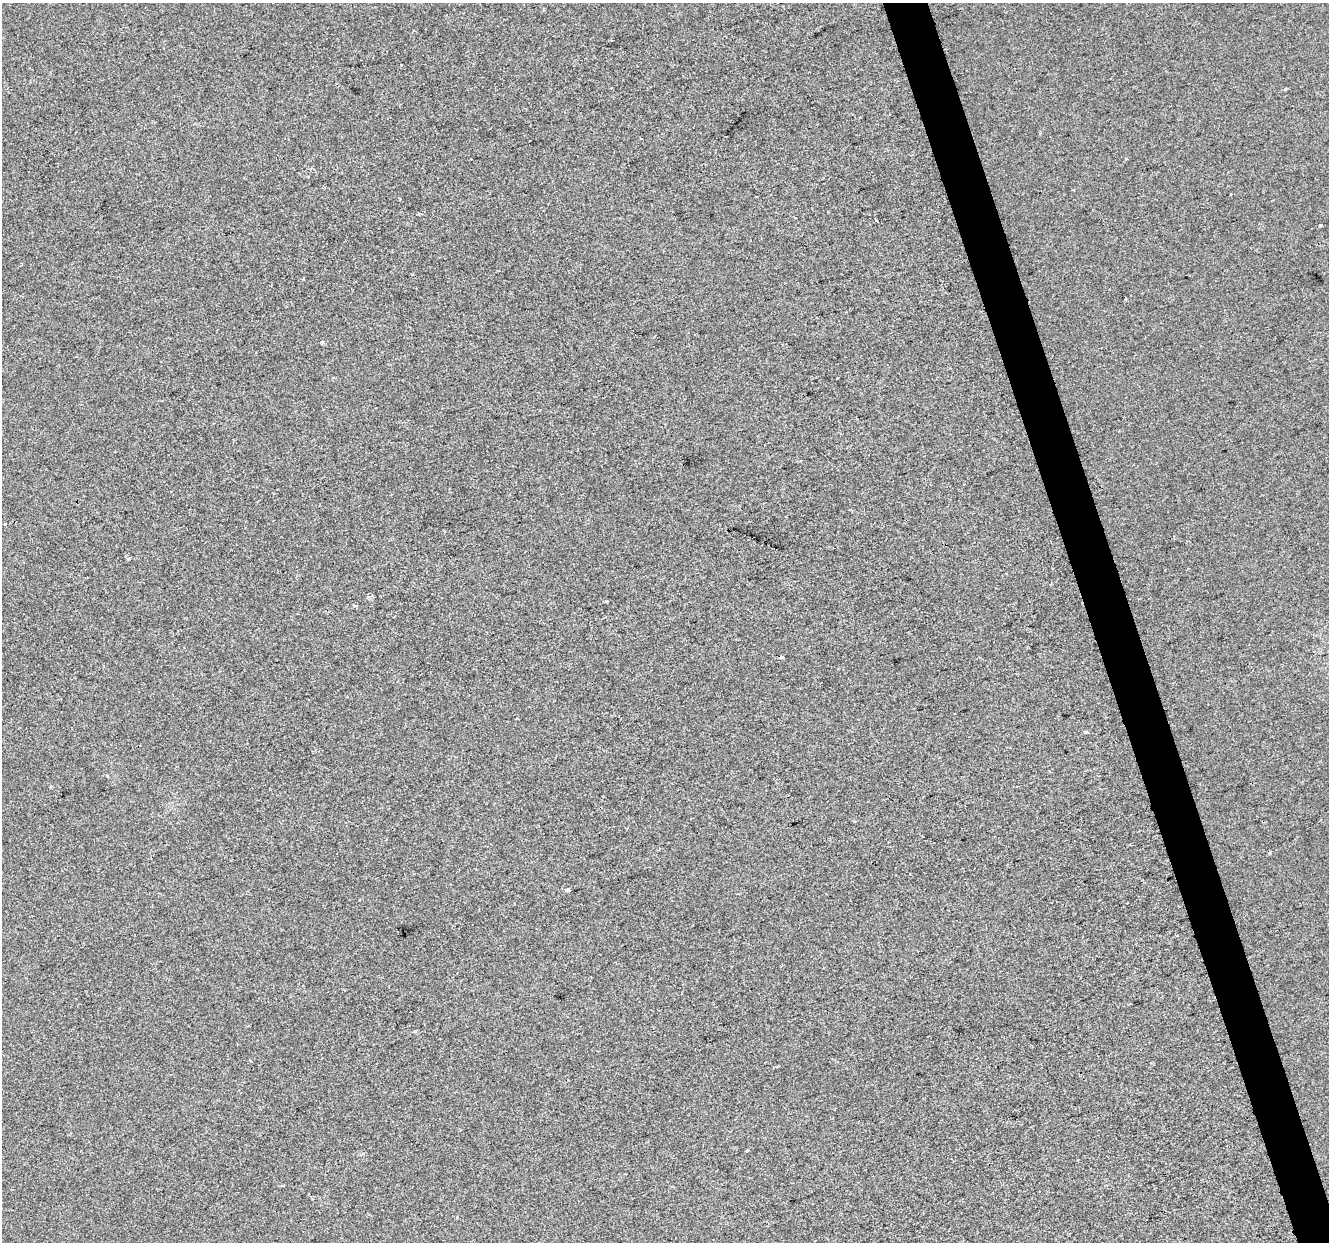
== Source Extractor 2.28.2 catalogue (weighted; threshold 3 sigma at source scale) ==
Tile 6 of 4 x 4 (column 2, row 2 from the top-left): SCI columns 1328-2654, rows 2588-3827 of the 5308 x 5123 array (HDU 1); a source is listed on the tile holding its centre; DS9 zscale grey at full resolution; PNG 1331 x 1244 px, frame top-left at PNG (2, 3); no overlay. Shown black and unused: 3% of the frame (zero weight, under 2 of 3 exposures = <1% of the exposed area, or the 3 px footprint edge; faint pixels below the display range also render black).
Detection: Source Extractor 2.28.2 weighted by HDU 2 'WHT'; one run over the whole footprint, this tile lists its part. Background -8.58e-04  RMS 0.0056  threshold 0.0252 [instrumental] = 3 sigma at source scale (4.5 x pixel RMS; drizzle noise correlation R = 1.50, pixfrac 1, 0.0396/0.0396 arcsec/px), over >= 5 px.
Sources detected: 15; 2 cosmic-ray / hot-pixel residue — not listed; the other 13 listed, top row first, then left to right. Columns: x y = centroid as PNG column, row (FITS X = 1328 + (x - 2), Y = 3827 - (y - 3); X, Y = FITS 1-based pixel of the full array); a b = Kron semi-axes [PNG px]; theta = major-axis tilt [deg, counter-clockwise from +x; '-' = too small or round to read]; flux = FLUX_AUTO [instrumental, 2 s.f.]
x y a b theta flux
401 65 3 3 - 3.3
611 88 3 2 - 0.42
1040 133 3 3 - 1.5
1126 159 3 3 - 1.9
419 214 4 3 - 0.7
876 221 3 3 - 1.7
1320 226 3 3 - 0.7
303 279 3 3 - 0.98
322 342 4 4 - 0.9
355 605 3 3 - 1.6
781 657 4 3 - 3.7
1086 732 3 3 - 4.9
568 890 4 3 - 3
Overlapping masked pixels (flux is a lower limit): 1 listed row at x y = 781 657
Unlisted compact peaks at least as high as the median listed source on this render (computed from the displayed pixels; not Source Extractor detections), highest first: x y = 1285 89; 606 601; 128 559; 415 1031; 1269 853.